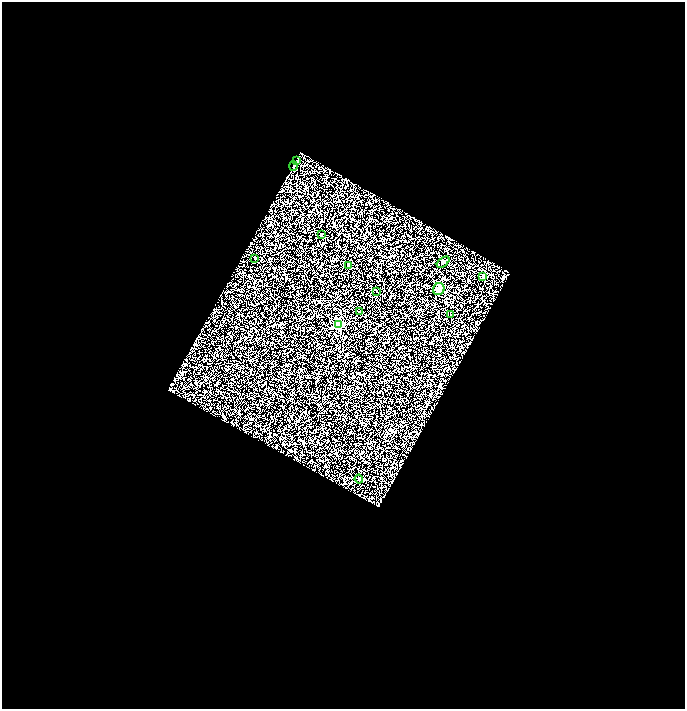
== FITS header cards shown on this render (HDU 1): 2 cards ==
NAXIS1  =                 1365
NAXIS2  =                 1413

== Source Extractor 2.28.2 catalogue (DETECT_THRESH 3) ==
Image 1365 x 1413 px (HDU 1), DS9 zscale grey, zoomed out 1/2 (1 PNG px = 2 x 2 image px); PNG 687 x 711 px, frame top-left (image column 1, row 1413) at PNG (2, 2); each listed source drawn as its Kron ellipse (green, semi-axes under 4 px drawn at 4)
Background 0.366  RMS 0.52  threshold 1.55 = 3 sigma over >= 5 px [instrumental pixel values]
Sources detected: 17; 4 cannot appear on this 1/2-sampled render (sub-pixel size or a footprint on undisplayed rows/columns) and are neither listed nor drawn; the other 13 listed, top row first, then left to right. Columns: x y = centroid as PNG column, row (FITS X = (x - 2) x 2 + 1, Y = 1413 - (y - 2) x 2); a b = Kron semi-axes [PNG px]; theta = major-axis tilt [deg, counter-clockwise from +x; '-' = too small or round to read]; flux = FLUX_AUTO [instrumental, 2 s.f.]
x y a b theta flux
296 161 4 3 - 87
293 166 5 2 - 81
321 234 2 2 - 120
255 258 2 2 - 81
443 262 7 3 40 150
348 265 2 2 - 90
483 276 3 3 - 76
439 289 6 5 - 700
377 291 3 2 - 32
360 312 3 2 - 42
451 315 2 2 - 88
338 324 3 3 - 13000
359 479 4 2 - 160
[4 sub-pixel or undisplayed-footprint detections neither listed nor drawn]